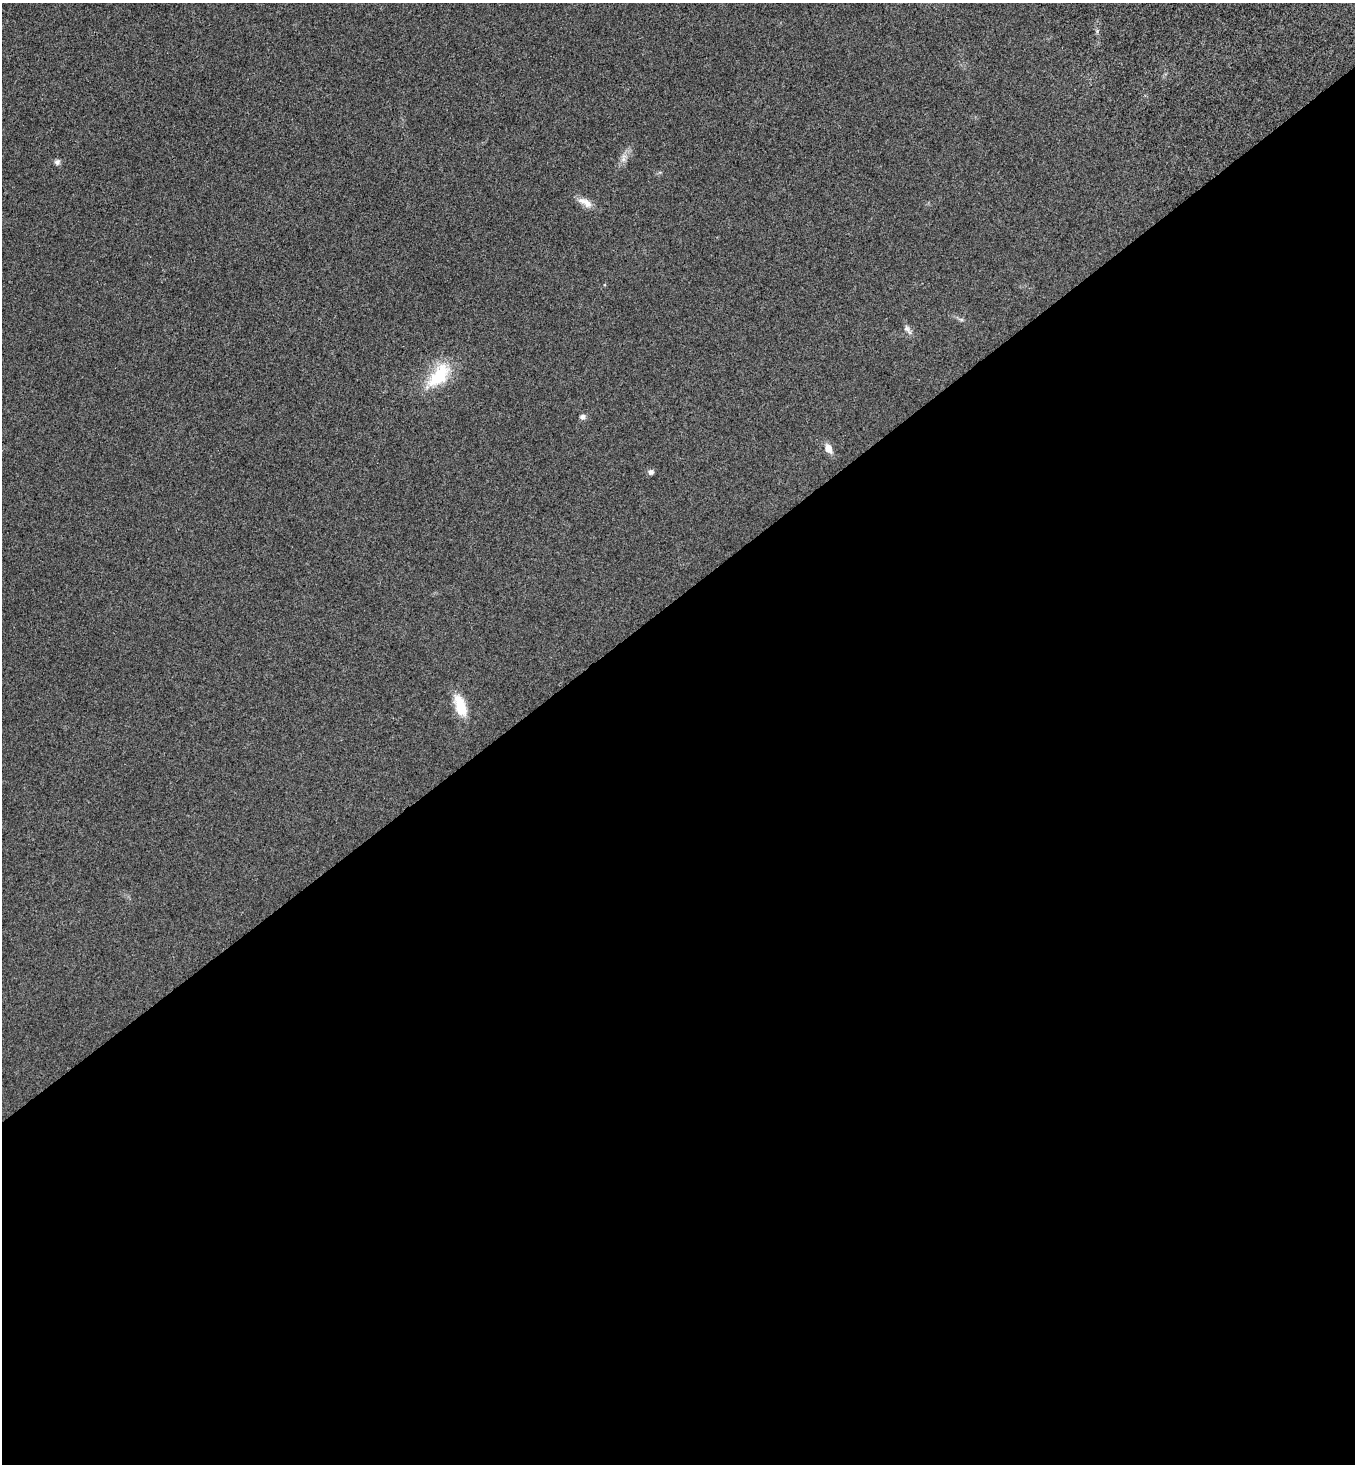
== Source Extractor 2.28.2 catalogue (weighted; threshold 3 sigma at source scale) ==
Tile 15 of 4 x 4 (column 3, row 4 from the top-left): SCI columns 2898-4250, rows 52-1513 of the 5943 x 5958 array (HDU 1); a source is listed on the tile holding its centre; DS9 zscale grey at full resolution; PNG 1357 x 1466 px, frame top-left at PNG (2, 3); no overlay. Shown black and unused: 59% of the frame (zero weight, under 3 of 4 exposures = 6% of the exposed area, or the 3 px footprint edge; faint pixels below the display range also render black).
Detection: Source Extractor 2.28.2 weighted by HDU 2 'WHT'; one run over the whole footprint, this tile lists its part. Background 0.0207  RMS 0.0063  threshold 0.0283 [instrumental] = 3 sigma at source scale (4.5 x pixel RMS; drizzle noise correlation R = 1.50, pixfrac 1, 0.05/0.05 arcsec/px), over >= 5 px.
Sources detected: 10; all 10 listed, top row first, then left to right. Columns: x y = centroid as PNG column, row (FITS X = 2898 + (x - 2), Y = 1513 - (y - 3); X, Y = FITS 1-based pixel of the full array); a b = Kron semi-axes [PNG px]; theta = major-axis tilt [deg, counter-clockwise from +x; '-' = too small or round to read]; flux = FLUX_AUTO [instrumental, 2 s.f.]
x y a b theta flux
623 158 13 6 82 3.2
57 162 7 7 - 1.9
585 202 22 9 -29 5.7
961 319 7 4 -19 1.1
908 329 16 6 -54 2.6
439 376 36 18 50 28
582 417 7 6 - 2.1
829 449 12 7 -66 5.1
651 472 7 7 - 1.9
460 706 27 12 -72 15